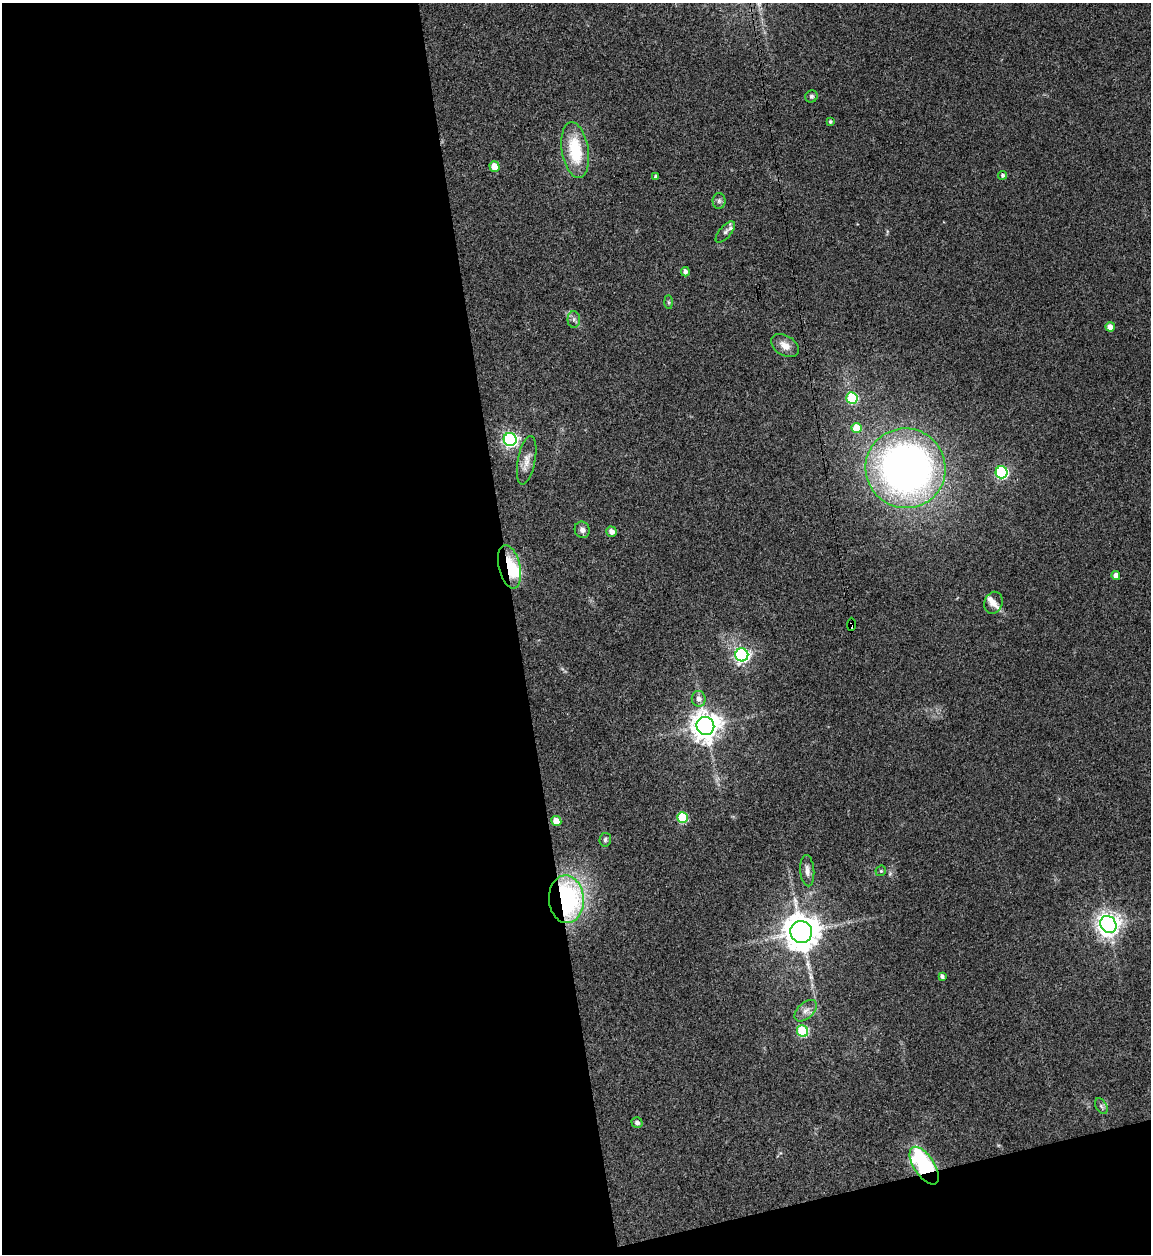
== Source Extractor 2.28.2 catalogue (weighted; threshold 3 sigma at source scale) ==
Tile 13 of 4 x 4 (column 1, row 4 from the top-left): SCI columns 256-1404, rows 1-1252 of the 4992 x 5013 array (HDU 1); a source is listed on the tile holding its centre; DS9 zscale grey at full resolution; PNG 1153 x 1256 px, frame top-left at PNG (2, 3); each listed source drawn as its Kron ellipse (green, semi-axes under 4 px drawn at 4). Shown black and unused: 48% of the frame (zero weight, under 3 of 4 exposures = <1% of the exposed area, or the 3 px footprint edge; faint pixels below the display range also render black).
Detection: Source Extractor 2.28.2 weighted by HDU 2 'WHT'; one run over the whole footprint, this tile lists its part. Background 0.0521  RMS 0.0049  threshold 0.022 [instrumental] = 3 sigma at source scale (4.5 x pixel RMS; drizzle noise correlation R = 1.50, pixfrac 1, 0.05/0.05 arcsec/px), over >= 5 px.
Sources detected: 46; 1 inside a brighter object's white glare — neither listed nor drawn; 3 inside a brighter listed object's ellipse — not listed separately; the other 42 listed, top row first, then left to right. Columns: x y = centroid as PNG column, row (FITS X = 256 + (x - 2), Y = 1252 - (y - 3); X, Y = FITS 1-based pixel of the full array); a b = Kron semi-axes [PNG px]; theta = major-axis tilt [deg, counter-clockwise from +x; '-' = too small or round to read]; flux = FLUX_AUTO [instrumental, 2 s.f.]
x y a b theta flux
811 96 6 6 - 1.1
830 122 3 3 - 0.82
575 150 28 13 -80 23
494 167 5 5 - 11
1002 175 4 4 - 1.1
656 177 4 4 - 1.6
719 201 8 6 89 1.5
725 232 13 6 49 1.5
685 272 4 4 - 2.1
669 302 7 4 -88 0.74
574 319 8 6 90 1.6
1110 327 5 4 - 3.6
785 346 15 10 -32 4.5
852 398 6 5 - 44
856 428 5 5 - 12
510 439 6 6 - 140
527 460 24 8 79 4.9
906 468 40 39 - 280
1002 472 6 6 - 69
582 530 8 7 - 2.3
611 532 5 5 - 3.2
509 567 22 10 -77 19
1116 575 4 4 - 3.7
993 603 11 9 70 2.7
851 624 6 4 87 38
742 655 6 6 - 150
699 699 8 7 - 2.4
705 726 9 9 - 640
682 817 5 5 - 28
556 821 5 5 - 8.7
605 840 7 5 84 1.1
807 871 16 7 -86 3
881 871 5 5 - 0.63
566 899 24 17 -87 94
1108 924 9 7 -52 430
801 932 11 11 - 1000
942 976 4 3 - 1.3
806 1011 13 8 44 3.3
803 1031 6 5 - 35
1101 1106 8 5 -60 1.2
637 1123 5 5 - 1.8
924 1166 21 10 -56 69
Overlapping masked pixels (flux is a lower limit): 4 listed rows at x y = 509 567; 851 624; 566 899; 924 1166